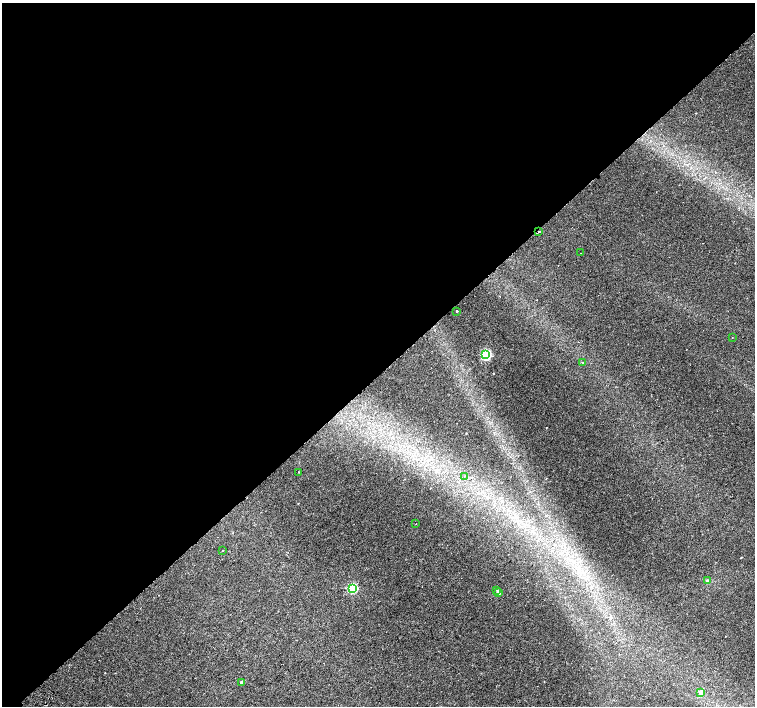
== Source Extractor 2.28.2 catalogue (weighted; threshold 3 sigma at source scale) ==
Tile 2 of 4 x 4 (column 2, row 1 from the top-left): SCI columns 1557-3062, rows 4488-5895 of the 6118 x 6093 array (HDU 1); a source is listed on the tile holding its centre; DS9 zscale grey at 2 x 2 block average (1 PNG px = mean of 2 x 2 image px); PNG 757 x 708 px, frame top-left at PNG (2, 3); each listed source drawn as its Kron ellipse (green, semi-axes under 4 px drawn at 4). Shown black and unused: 53% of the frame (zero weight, under 2 of 3 exposures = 3% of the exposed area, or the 3 px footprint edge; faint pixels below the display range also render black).
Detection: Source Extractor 2.28.2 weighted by HDU 2 'WHT'; one run over the whole footprint, this tile lists its part. Background 0.00139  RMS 0.0023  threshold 0.0105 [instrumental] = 3 sigma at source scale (4.5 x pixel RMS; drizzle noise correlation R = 1.50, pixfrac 1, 0.0396/0.0396 arcsec/px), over >= 5 px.
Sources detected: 18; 2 cosmic-ray / hot-pixel residue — neither listed nor drawn; the other 16 listed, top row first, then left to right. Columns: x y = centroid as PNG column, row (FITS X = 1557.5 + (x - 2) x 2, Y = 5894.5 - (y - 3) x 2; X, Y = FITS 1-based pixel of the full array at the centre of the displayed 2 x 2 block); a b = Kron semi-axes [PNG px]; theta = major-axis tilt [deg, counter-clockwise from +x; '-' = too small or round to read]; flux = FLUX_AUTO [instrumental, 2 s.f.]
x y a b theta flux
539 232 3 2 - 6.7
581 253 2 2 - 0.28
457 311 2 2 - 0.88
732 337 2 2 - 0.18
486 355 3 3 - 78
582 363 2 2 - 0.62
299 472 2 2 - 0.26
464 476 3 2 - 0.29
416 524 2 2 - 0.21
223 550 2 2 - 0.54
707 581 3 3 - 2.2
353 588 3 3 - 54
497 590 2 2 - 0.51
498 593 3 2 - 4.4
241 682 3 2 - 1.7
701 693 3 3 - 8
Overlapping masked pixels (flux is a lower limit): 1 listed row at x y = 539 232
Diffuse or blended objects may show on this block-average render without a row.